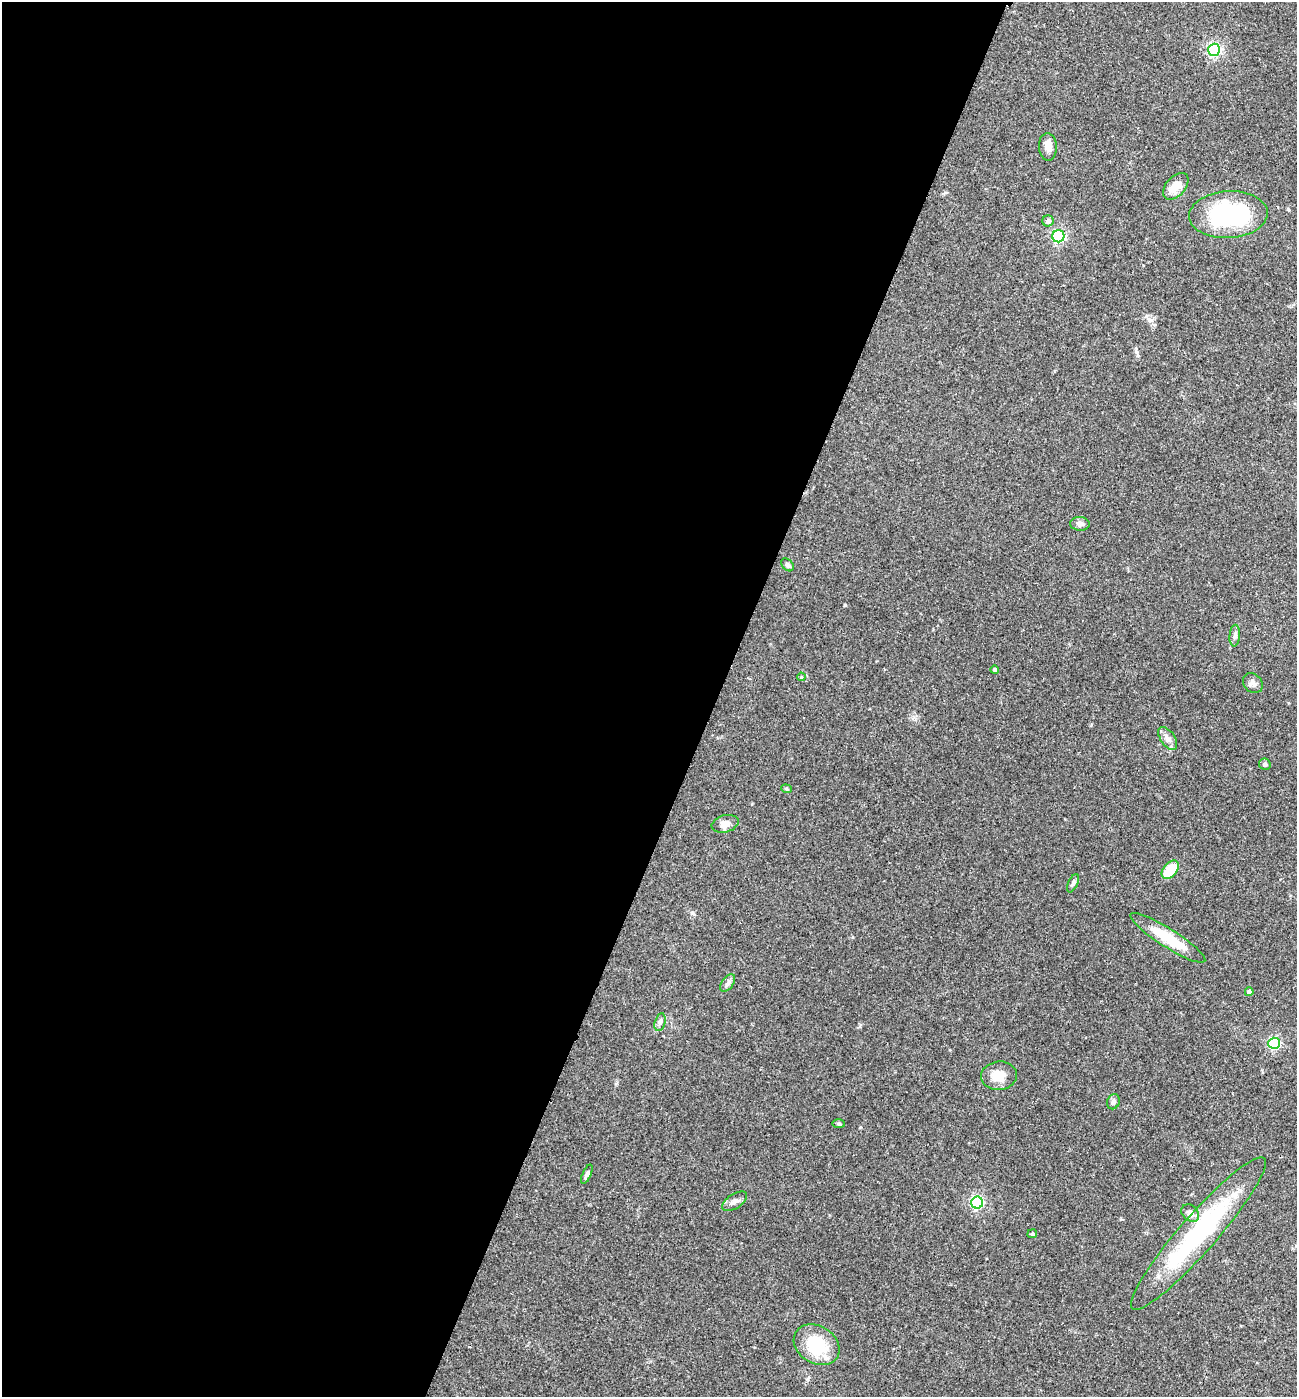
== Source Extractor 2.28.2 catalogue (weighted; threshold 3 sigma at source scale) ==
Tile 5 of 4 x 4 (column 1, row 2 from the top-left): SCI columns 145-1439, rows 2796-4190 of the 5602 x 5588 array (HDU 1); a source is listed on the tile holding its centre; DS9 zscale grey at full resolution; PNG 1299 x 1399 px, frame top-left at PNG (2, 2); each listed source drawn as its Kron ellipse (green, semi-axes under 4 px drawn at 4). Shown black and unused: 55% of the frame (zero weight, under 2 of 3 exposures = <1% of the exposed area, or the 3 px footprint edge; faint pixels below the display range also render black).
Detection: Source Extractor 2.28.2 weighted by HDU 2 'WHT'; one run over the whole footprint, this tile lists its part. Background 0.102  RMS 0.0072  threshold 0.0324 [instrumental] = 3 sigma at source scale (4.5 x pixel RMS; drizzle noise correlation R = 1.50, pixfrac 1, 0.05/0.05 arcsec/px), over >= 5 px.
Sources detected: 33; all 33 listed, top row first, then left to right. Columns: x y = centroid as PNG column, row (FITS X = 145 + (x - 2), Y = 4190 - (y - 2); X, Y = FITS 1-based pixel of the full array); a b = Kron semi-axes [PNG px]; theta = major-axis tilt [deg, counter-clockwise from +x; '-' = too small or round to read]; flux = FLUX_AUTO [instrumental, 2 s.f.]
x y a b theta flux
1214 50 6 6 - 130
1048 147 14 9 -86 5.1
1176 186 15 9 48 9.4
1228 215 39 23 3 88
1048 221 5 5 - 3
1058 236 6 6 - 120
1080 524 10 7 -2 2.9
788 565 7 5 -49 1.8
1235 636 11 5 85 2.2
995 670 4 4 - 1.5
801 677 4 3 - 0.59
1253 683 11 9 -48 3.7
1168 738 13 7 -56 3.9
1265 764 6 5 - 1.6
786 789 5 4 - 0.87
725 824 14 8 16 5.4
1170 870 10 6 50 21
1073 883 10 5 64 1.6
1168 938 44 9 -32 23
728 983 10 6 53 2.4
1249 992 4 4 - 3.1
660 1022 9 5 75 2.3
1274 1043 6 5 - 96
999 1076 18 14 5 10
1113 1102 7 6 - 1.9
839 1124 6 3 0 0.89
587 1174 10 4 67 2.3
734 1201 14 7 33 3.7
977 1203 6 6 - 110
1190 1213 10 7 -43 3.7
1198 1233 100 18 49 100
1032 1234 5 4 - 1.4
817 1345 24 18 -31 31
Unlisted compact peaks at least as high as the median listed source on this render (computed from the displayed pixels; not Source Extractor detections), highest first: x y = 845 605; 692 913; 1288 209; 860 1026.